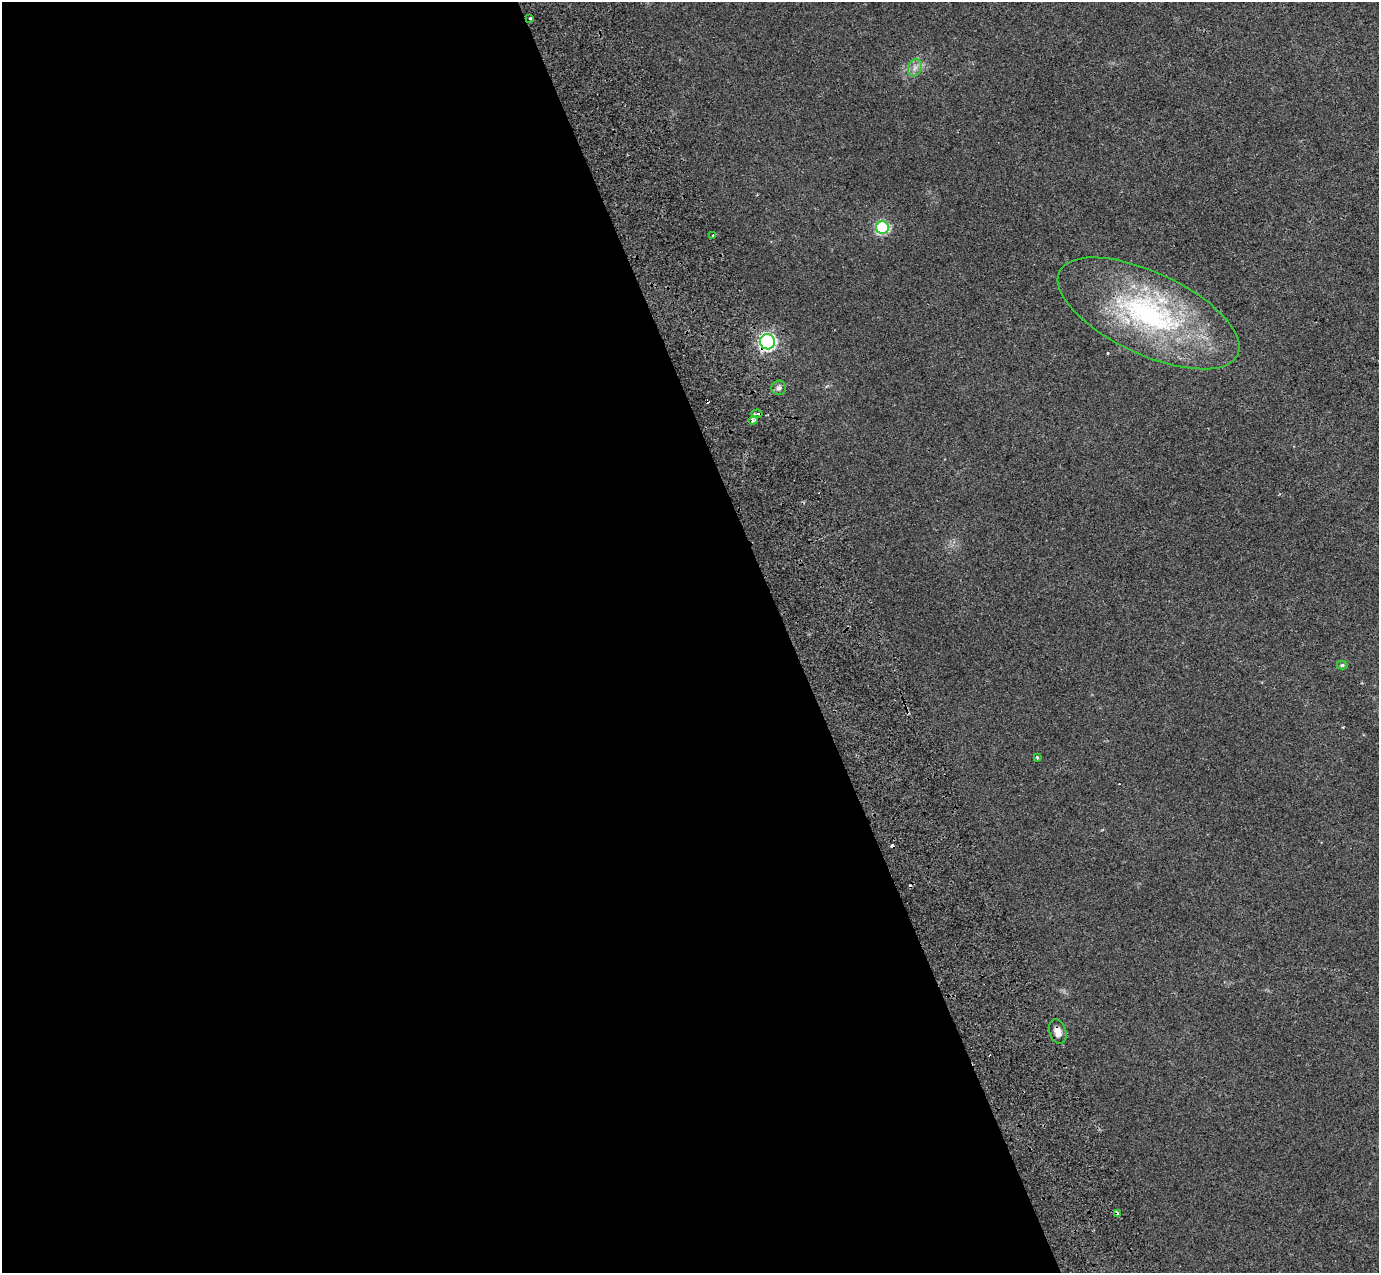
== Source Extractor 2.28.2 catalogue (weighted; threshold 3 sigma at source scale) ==
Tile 9 of 4 x 4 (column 1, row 3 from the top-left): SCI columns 105-1481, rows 1493-2763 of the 5712 x 5475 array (HDU 1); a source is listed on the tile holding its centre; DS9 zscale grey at full resolution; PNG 1381 x 1275 px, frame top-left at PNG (2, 2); each listed source drawn as its Kron ellipse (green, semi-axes under 4 px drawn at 4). Shown black and unused: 57% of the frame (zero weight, under 2 of 3 exposures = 6% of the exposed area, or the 3 px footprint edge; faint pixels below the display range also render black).
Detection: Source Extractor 2.28.2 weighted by HDU 2 'WHT'; one run over the whole footprint, this tile lists its part. Background 0.02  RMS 0.0071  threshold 0.032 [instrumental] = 3 sigma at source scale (4.5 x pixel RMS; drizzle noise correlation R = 1.50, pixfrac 1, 0.0396/0.0396 arcsec/px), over >= 5 px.
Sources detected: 18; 5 cosmic-ray / hot-pixel residue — neither listed nor drawn; the other 13 listed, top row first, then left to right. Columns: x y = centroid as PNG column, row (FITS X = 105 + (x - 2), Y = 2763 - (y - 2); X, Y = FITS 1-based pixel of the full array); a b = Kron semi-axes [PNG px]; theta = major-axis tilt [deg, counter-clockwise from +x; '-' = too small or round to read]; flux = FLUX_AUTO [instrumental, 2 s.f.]
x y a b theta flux
530 18 3 3 - 4.3
915 68 9 6 67 3
882 228 6 6 - 78
713 236 4 3 - 3.3
1148 313 98 41 -25 150
767 342 7 7 - 170
779 388 7 7 - 2.4
757 414 5 3 - 8.7
753 420 5 3 - 3.5
1342 665 5 4 - 1.2
1037 757 3 3 - 1.2
1058 1032 13 8 -72 5.1
1117 1213 4 3 - 5.2
Overlapping masked pixels (flux is a lower limit): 4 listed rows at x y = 767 342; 757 414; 1058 1032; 1117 1213